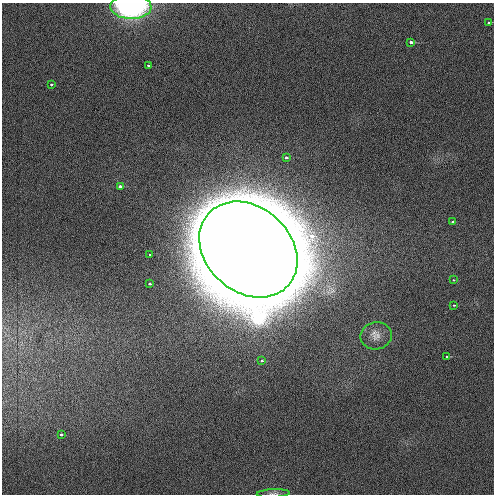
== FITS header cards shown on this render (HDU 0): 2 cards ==
NAXIS1  =                  492 / Axis length
NAXIS2  =                  492 / Axis length

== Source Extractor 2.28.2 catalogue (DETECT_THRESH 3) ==
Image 492 x 492 px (HDU 0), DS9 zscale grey, 1 PNG px = 1 image px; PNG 496 x 496 px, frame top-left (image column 1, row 492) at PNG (2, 3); each listed source drawn as its Kron ellipse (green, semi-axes under 4 px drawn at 4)
Background 2.3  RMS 3.1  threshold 9.38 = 3 sigma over >= 5 px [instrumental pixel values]
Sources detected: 18; all 18 listed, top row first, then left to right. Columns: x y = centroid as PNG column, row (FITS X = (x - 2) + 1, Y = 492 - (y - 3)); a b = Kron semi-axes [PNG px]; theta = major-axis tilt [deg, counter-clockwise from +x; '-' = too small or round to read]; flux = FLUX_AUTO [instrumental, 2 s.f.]
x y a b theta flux
131 7 20 12 -1 4.1e+04
489 22 3 3 - 7.1e+02
410 42 3 3 - 1.5e+03
148 66 3 2 - 2.8e+02
51 84 3 3 - 5.2e+02
286 158 3 3 - 6.1e+02
120 187 3 3 - 2.7e+03
452 222 3 3 - 3.1e+02
248 249 54 42 -42 1.0e+07
150 255 3 2 - 4.3e+02
453 280 2 2 - 2.1e+02
150 284 3 3 - 5.8e+02
453 305 3 2 - 2.8e+02
376 336 16 13 12 2.0e+03
447 356 3 3 - 8.1e+02
262 361 3 3 - 4.2e+02
61 434 3 3 - 7.7e+02
273 493 16 3 2 5.2e+02
At the frame edge (FLAGS 8, measured only in part): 2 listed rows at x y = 131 7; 273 493